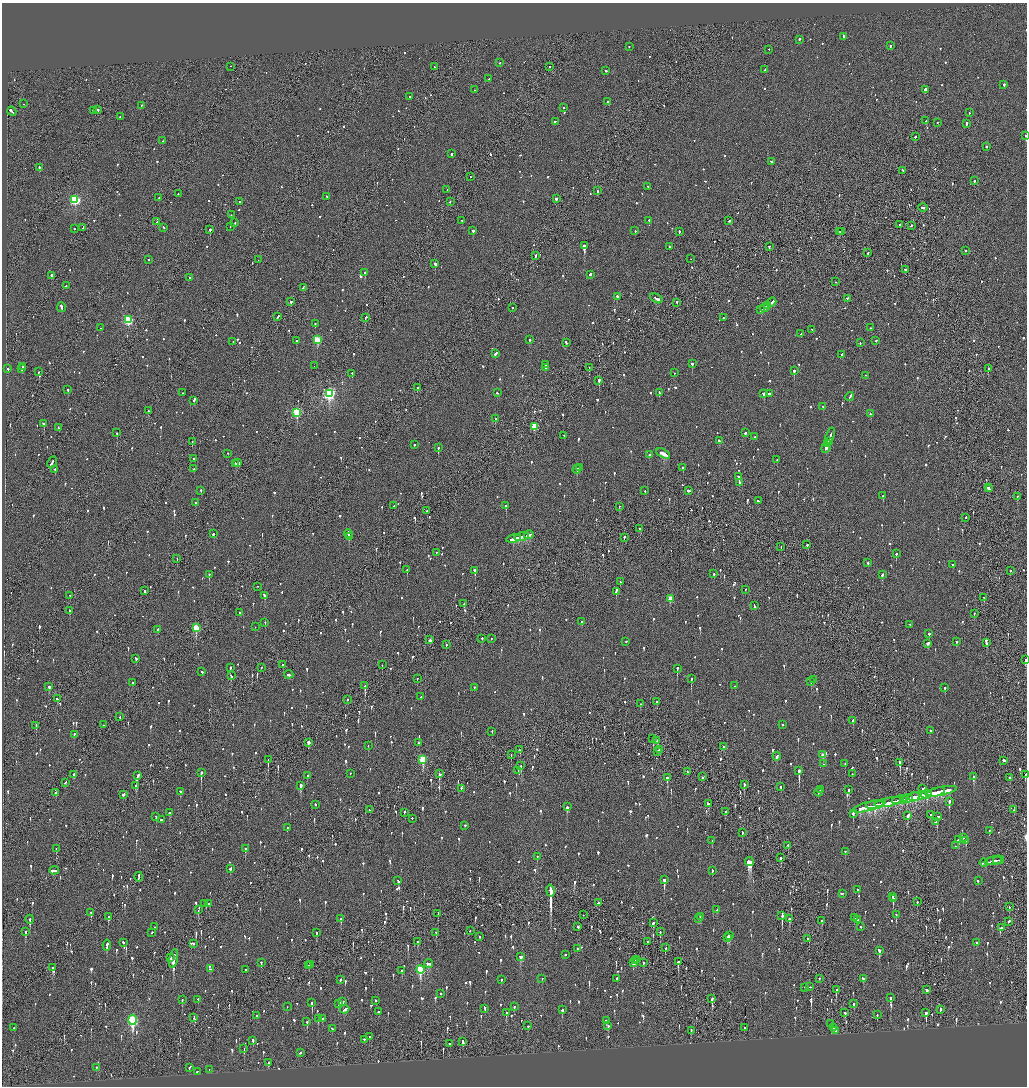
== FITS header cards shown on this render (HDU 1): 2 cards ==
NAXIS1  =                 2050
NAXIS2  =                 2168

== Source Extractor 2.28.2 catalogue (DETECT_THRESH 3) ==
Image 2050 x 2168 px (HDU 1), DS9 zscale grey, zoomed out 1/2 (1 PNG px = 2 x 2 image px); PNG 1029 x 1088 px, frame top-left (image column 2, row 2168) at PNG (2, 3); each listed source drawn as its Kron ellipse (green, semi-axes under 4 px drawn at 4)
Background -0.0917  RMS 0.074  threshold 0.222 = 3 sigma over >= 5 px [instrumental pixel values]
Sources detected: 1573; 58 cannot appear on this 1/2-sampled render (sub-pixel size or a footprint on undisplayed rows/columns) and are neither listed nor drawn; of the other 1515, the 500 brightest by FLUX_AUTO listed and drawn (1015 fainter detections omitted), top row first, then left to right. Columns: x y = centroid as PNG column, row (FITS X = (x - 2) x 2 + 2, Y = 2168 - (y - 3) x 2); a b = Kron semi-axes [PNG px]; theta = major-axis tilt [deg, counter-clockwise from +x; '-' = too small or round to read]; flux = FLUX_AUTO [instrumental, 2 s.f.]
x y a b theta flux
843 37 3 2 - 150
799 40 3 2 - 150
890 46 3 2 - 78
629 47 2 2 - 87
769 50 2 2 - 97
500 63 2 2 - 83
230 67 2 1 - 82
434 67 3 2 - 290
549 67 2 1 - 110
765 70 3 2 - 140
606 71 2 2 - 150
489 79 2 2 - 72
1004 85 2 2 - 280
474 90 2 2 - 84
925 90 2 2 - 1300
410 97 2 2 - 150
607 102 2 2 - 92
23 104 2 2 - 240
141 106 2 2 - 68
563 108 2 2 - 210
98 110 2 2 - 300
93 111 2 2 - 110
12 112 5 2 - 750
969 113 2 2 - 88
120 117 2 2 - 69
926 121 2 2 - 1300
555 122 3 2 - 220
938 123 2 2 - 84
966 124 3 2 - 300
1025 136 2 2 - 93
915 137 2 2 - 230
163 141 3 2 - 190
986 147 2 2 - 190
451 154 2 2 - 150
771 162 3 2 - 130
39 168 2 2 - 330
902 171 2 2 - 95
470 177 2 1 - 67
974 181 2 2 - 160
648 187 2 2 - 70
447 190 2 1 - 120
597 191 2 1 - 91
178 194 2 2 - 75
327 197 2 2 - 70
159 198 2 1 - 71
556 199 2 2 - 380
75 200 3 3 - 1700
239 202 2 2 - 95
450 202 2 1 - 320
923 208 4 2 - 130
231 215 2 1 - 100
462 221 2 2 - 280
649 221 2 2 - 76
729 221 2 2 - 82
157 222 2 2 - 110
235 223 3 2 - 120
900 225 2 2 - 520
911 226 2 2 - 100
230 227 2 2 - 73
83 228 3 2 - 96
163 228 2 2 - 81
74 229 2 2 - 82
210 230 2 2 - 690
473 231 2 2 - 270
635 231 2 2 - 85
679 232 2 2 - 110
839 232 3 2 - 120
842 232 2 2 - 100
584 246 2 2 - 3500
670 247 2 2 - 85
769 247 2 2 - 300
966 251 2 2 - 200
868 253 2 2 - 72
536 256 3 1 - 150
691 259 2 1 - 69
148 260 2 2 - 68
258 260 2 1 - 65
435 264 2 2 - 810
906 270 2 2 - 130
365 273 2 2 - 94
590 275 3 2 - 100
52 276 3 2 - 200
190 278 2 2 - 82
835 282 2 1 - 87
66 286 2 2 - 75
303 288 4 1 - 130
617 297 2 2 - 180
656 299 7 2 -27 350
847 299 2 2 - 120
291 302 2 2 - 540
677 303 2 1 - 100
771 303 5 2 - 300
768 306 2 2 - 91
61 308 5 2 - 290
512 308 2 2 - 120
765 308 5 2 - 260
761 310 4 3 - 270
278 317 3 2 - 120
366 318 3 2 - 200
723 318 2 2 - 130
128 320 4 3 - 1200
315 324 2 2 - 69
101 328 2 2 - 200
871 328 2 2 - 70
812 330 2 1 - 130
801 334 2 2 - 180
317 340 3 3 - 580
529 340 2 2 - 520
296 341 2 1 - 630
876 341 2 2 - 110
233 342 2 2 - 110
566 343 3 2 - 150
860 343 3 2 - 66
495 354 3 2 - 150
842 355 2 2 - 82
692 364 2 2 - 270
546 365 2 2 - 220
314 366 2 1 - 74
22 367 2 2 - 66
546 368 2 2 - 82
589 368 2 1 - 65
8 369 2 2 - 100
22 369 2 2 - 74
988 369 2 1 - 310
794 371 2 2 - 640
38 372 2 2 - 95
674 373 2 1 - 110
352 374 2 2 - 96
866 376 2 1 - 75
599 381 2 2 - 610
417 388 2 2 - 120
68 390 2 2 - 110
182 393 2 2 - 66
497 393 2 2 - 75
659 393 4 2 - 130
329 394 4 3 - 2900
763 394 2 2 - 250
770 394 2 2 - 420
850 397 4 2 - 150
194 401 2 2 - 86
823 407 2 2 - 72
148 411 2 2 - 240
297 413 4 3 - 1200
870 414 2 2 - 72
495 419 2 2 - 92
44 424 2 2 - 150
534 427 3 3 - 460
58 428 2 2 - 64
117 433 2 2 - 300
745 433 3 2 - 76
564 436 2 1 - 69
830 436 8 2 72 480
755 437 2 2 - 82
719 441 3 2 - 120
192 442 2 2 - 72
828 442 3 2 - 270
828 444 2 2 - 190
414 445 2 2 - 98
438 448 2 2 - 260
826 448 5 2 - 250
228 454 2 2 - 72
663 454 7 2 -30 550
649 455 2 2 - 82
193 459 2 2 - 120
777 460 2 2 - 68
52 463 6 2 61 230
238 463 4 2 - 130
235 464 3 1 - 98
580 468 2 2 - 86
683 468 2 2 - 220
194 469 2 2 - 88
55 470 2 2 - 80
577 470 4 2 - 460
738 477 2 2 - 72
739 483 4 2 - 150
988 488 3 2 - 130
989 489 2 2 - 82
201 491 2 2 - 82
645 491 2 2 - 170
688 491 3 2 - 240
883 496 2 2 - 200
1017 497 2 1 - 76
758 501 2 2 - 68
195 503 2 2 - 74
394 506 2 2 - 110
506 506 2 2 - 220
619 507 2 1 - 96
427 511 2 2 - 170
966 518 2 2 - 110
640 529 2 2 - 100
213 534 2 2 - 320
348 534 4 2 - 210
529 535 5 2 - 190
349 537 3 2 - 75
522 537 7 2 14 360
624 538 3 2 - 100
514 539 7 3 11 490
807 545 2 2 - 430
781 547 2 1 - 70
436 553 2 2 - 73
896 554 2 2 - 190
177 559 2 1 - 84
868 563 2 2 - 67
953 565 3 2 - 72
407 570 2 1 - 110
475 571 3 2 - 410
1010 571 3 2 - 98
714 574 2 2 - 70
209 575 2 2 - 150
882 575 3 2 - 140
620 582 2 2 - 77
258 587 2 2 - 73
745 590 2 2 - 92
145 591 2 2 - 160
616 592 3 2 - 150
70 596 2 1 - 110
265 596 4 2 - 150
984 598 3 2 - 170
670 599 3 2 - 170
464 604 2 2 - 170
754 606 3 2 - 110
70 611 2 2 - 91
239 613 2 2 - 78
974 614 2 2 - 77
581 622 2 2 - 87
265 623 2 2 - 210
910 625 2 1 - 73
255 627 2 2 - 200
196 628 3 3 - 550
158 630 3 2 - 100
929 634 2 2 - 77
482 639 2 2 - 100
491 639 2 1 - 73
430 640 3 2 - 70
626 642 2 2 - 190
956 642 2 2 - 85
987 643 3 2 - 87
928 644 3 3 - 120
446 645 2 2 - 92
136 659 3 2 - 82
1025 660 3 2 - 310
283 665 2 2 - 100
382 665 2 1 - 69
230 668 2 2 - 310
261 668 2 1 - 69
677 669 2 2 - 360
202 672 2 2 - 65
289 675 4 2 - 89
231 676 3 2 - 130
417 679 2 1 - 85
691 679 2 2 - 160
813 680 2 2 - 66
811 682 2 2 - 73
132 683 2 2 - 210
365 686 3 2 - 270
735 686 2 2 - 100
49 687 2 2 - 140
474 688 2 2 - 100
945 688 2 2 - 130
421 697 2 2 - 68
57 699 2 2 - 200
347 700 2 1 - 170
657 702 2 2 - 72
640 704 2 2 - 83
120 717 2 1 - 83
853 721 3 2 - 120
104 725 2 1 - 77
782 725 2 2 - 70
36 726 2 1 - 130
930 731 2 2 - 81
492 732 2 2 - 110
74 735 2 2 - 130
653 739 3 1 - 93
657 741 3 2 - 200
308 743 2 2 - 95
419 743 2 2 - 76
368 746 2 2 - 70
723 747 2 2 - 300
520 750 2 2 - 78
660 750 3 2 - 170
657 752 3 1 - 140
511 755 2 1 - 74
823 755 3 3 - 180
777 757 4 2 - 110
268 760 2 1 - 350
423 760 4 3 - 750
1004 761 2 2 - 420
900 763 3 2 - 390
824 764 2 2 - 73
845 764 2 2 - 81
521 766 2 2 - 70
518 771 2 1 - 170
799 771 4 2 - 900
688 772 2 2 - 190
201 773 3 2 - 670
350 774 2 1 - 120
439 774 4 2 - 330
852 774 2 2 - 82
74 775 2 2 - 450
1025 775 3 2 - 130
137 776 3 2 - 200
307 776 2 2 - 73
702 777 2 2 - 100
973 777 4 2 - 260
667 778 3 2 - 220
1009 778 2 2 - 160
65 783 3 2 - 89
744 785 2 2 - 210
136 786 3 2 - 190
301 786 3 2 - 270
781 787 2 2 - 140
461 789 2 2 - 67
923 789 3 2 - 88
821 790 3 2 - 98
849 790 2 2 - 140
180 792 2 2 - 66
941 792 16 3 12 910
56 793 3 2 - 86
819 793 4 2 - 140
935 793 10 2 15 600
123 795 3 2 - 77
927 795 5 4 - 300
918 796 10 2 10 600
911 798 9 4 16 390
906 799 6 2 16 350
899 800 8 3 9 350
949 802 3 2 - 270
888 803 14 3 11 690
708 804 2 2 - 340
315 805 2 2 - 69
875 805 9 3 7 690
567 807 3 2 - 190
869 807 17 4 15 1100
370 810 3 2 - 66
1014 810 2 1 - 65
726 812 3 2 - 74
170 813 3 2 - 310
404 813 3 2 - 65
853 814 2 2 - 390
931 815 2 2 - 120
908 816 4 2 - 250
156 817 2 2 - 64
937 817 2 2 - 380
412 819 2 2 - 76
161 820 2 2 - 160
936 822 3 2 - 520
465 826 2 2 - 76
287 828 2 2 - 75
989 831 2 2 - 280
742 833 2 2 - 120
963 838 2 2 - 130
958 840 2 2 - 440
712 841 2 1 - 110
966 841 2 2 - 200
788 846 3 2 - 270
955 846 2 2 - 160
56 849 2 2 - 76
245 849 2 2 - 140
845 852 2 2 - 65
537 857 2 2 - 81
781 858 3 2 - 160
999 860 5 1 - 240
994 861 9 2 9 410
749 862 4 4 - 1400
984 863 4 2 - 230
230 869 3 2 - 130
54 871 5 2 - 320
712 871 3 2 - 85
139 877 5 1 - 170
664 880 3 2 - 880
398 881 4 2 - 130
978 881 2 2 - 70
858 890 2 2 - 78
550 891 6 2 -79 19000
842 894 3 2 - 130
893 897 2 2 - 310
893 899 4 2 - 200
917 902 2 2 - 89
598 903 2 2 - 82
205 904 2 1 - 120
209 904 2 2 - 120
1009 907 2 1 - 84
198 910 2 1 - 120
717 910 2 2 - 82
91 913 3 2 - 68
438 914 4 1 - 110
583 915 2 2 - 66
896 915 4 2 - 91
782 916 3 2 - 310
109 917 3 2 - 110
700 917 3 2 - 180
854 918 2 2 - 120
341 919 3 2 - 93
698 919 2 2 - 76
789 919 3 2 - 680
30 920 4 2 - 160
857 920 2 2 - 66
822 921 3 2 - 130
1009 922 3 2 - 80
653 923 3 2 - 110
154 927 2 1 - 84
578 927 2 2 - 190
860 927 2 2 - 71
1002 928 2 2 - 68
470 931 2 2 - 68
26 932 3 2 - 210
660 932 2 2 - 110
152 933 3 2 - 85
317 933 3 2 - 240
436 933 2 2 - 64
729 935 3 2 - 300
479 937 2 2 - 65
728 938 4 2 - 250
808 939 2 2 - 120
418 942 2 2 - 65
648 942 2 1 - 81
123 943 2 2 - 100
977 943 2 2 - 150
194 944 3 2 - 76
107 946 5 2 - 250
665 948 4 2 - 190
577 949 2 2 - 75
879 951 3 2 - 260
565 955 2 2 - 98
520 957 3 3 - 120
170 958 2 2 - 120
174 959 9 2 80 3400
637 960 3 2 - 170
635 961 2 2 - 150
678 962 3 2 - 460
261 963 2 2 - 110
633 963 3 2 - 110
643 963 3 1 - 120
429 964 4 3 - 120
311 965 3 2 - 100
309 966 3 2 - 91
53 968 4 3 - 170
211 969 3 2 - 110
246 970 2 2 - 130
420 970 4 3 - 1100
401 971 3 2 - 97
542 979 2 2 - 110
617 979 2 2 - 230
819 979 2 2 - 120
863 979 3 2 - 67
340 980 2 2 - 230
501 980 3 2 - 74
809 987 3 2 - 84
804 988 2 1 - 94
836 990 3 2 - 69
926 990 2 2 - 190
440 994 2 2 - 71
890 998 3 2 - 300
712 999 3 2 - 220
182 1000 3 2 - 81
198 1000 3 2 - 260
376 1001 2 2 - 150
343 1002 3 2 - 65
312 1003 3 2 - 240
339 1004 4 2 - 90
854 1004 2 2 - 81
287 1007 2 1 - 78
514 1007 3 2 - 68
485 1009 3 2 - 72
345 1010 5 2 - 130
562 1010 2 2 - 240
940 1010 2 2 - 290
379 1012 2 1 - 79
506 1013 3 2 - 95
845 1013 3 2 - 130
926 1013 4 2 - 350
877 1015 2 2 - 100
256 1016 2 2 - 380
194 1018 2 1 - 67
318 1019 2 2 - 110
322 1019 2 2 - 67
133 1020 5 3 - 1700
606 1021 3 2 - 160
307 1022 2 2 - 230
831 1024 3 1 - 120
528 1026 2 2 - 110
608 1026 3 2 - 100
14 1028 2 2 - 92
745 1028 3 2 - 140
833 1028 2 1 - 68
332 1029 2 2 - 82
691 1031 3 2 - 86
836 1031 3 2 - 67
369 1037 3 2 - 78
364 1040 3 2 - 74
253 1041 3 2 - 100
463 1042 4 2 - 290
450 1044 2 2 - 81
244 1049 2 1 - 150
300 1053 3 2 - 130
268 1063 3 2 - 120
96 1068 2 2 - 220
189 1068 4 2 - 92
209 1070 3 2 - 65
197 1072 2 2 - 330
At the frame edge (FLAGS 8, measured only in part): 3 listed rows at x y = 1025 136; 1025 660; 1025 775
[1015 fainter detections neither listed nor drawn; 58 sub-pixel or undisplayed-footprint detections neither listed nor drawn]